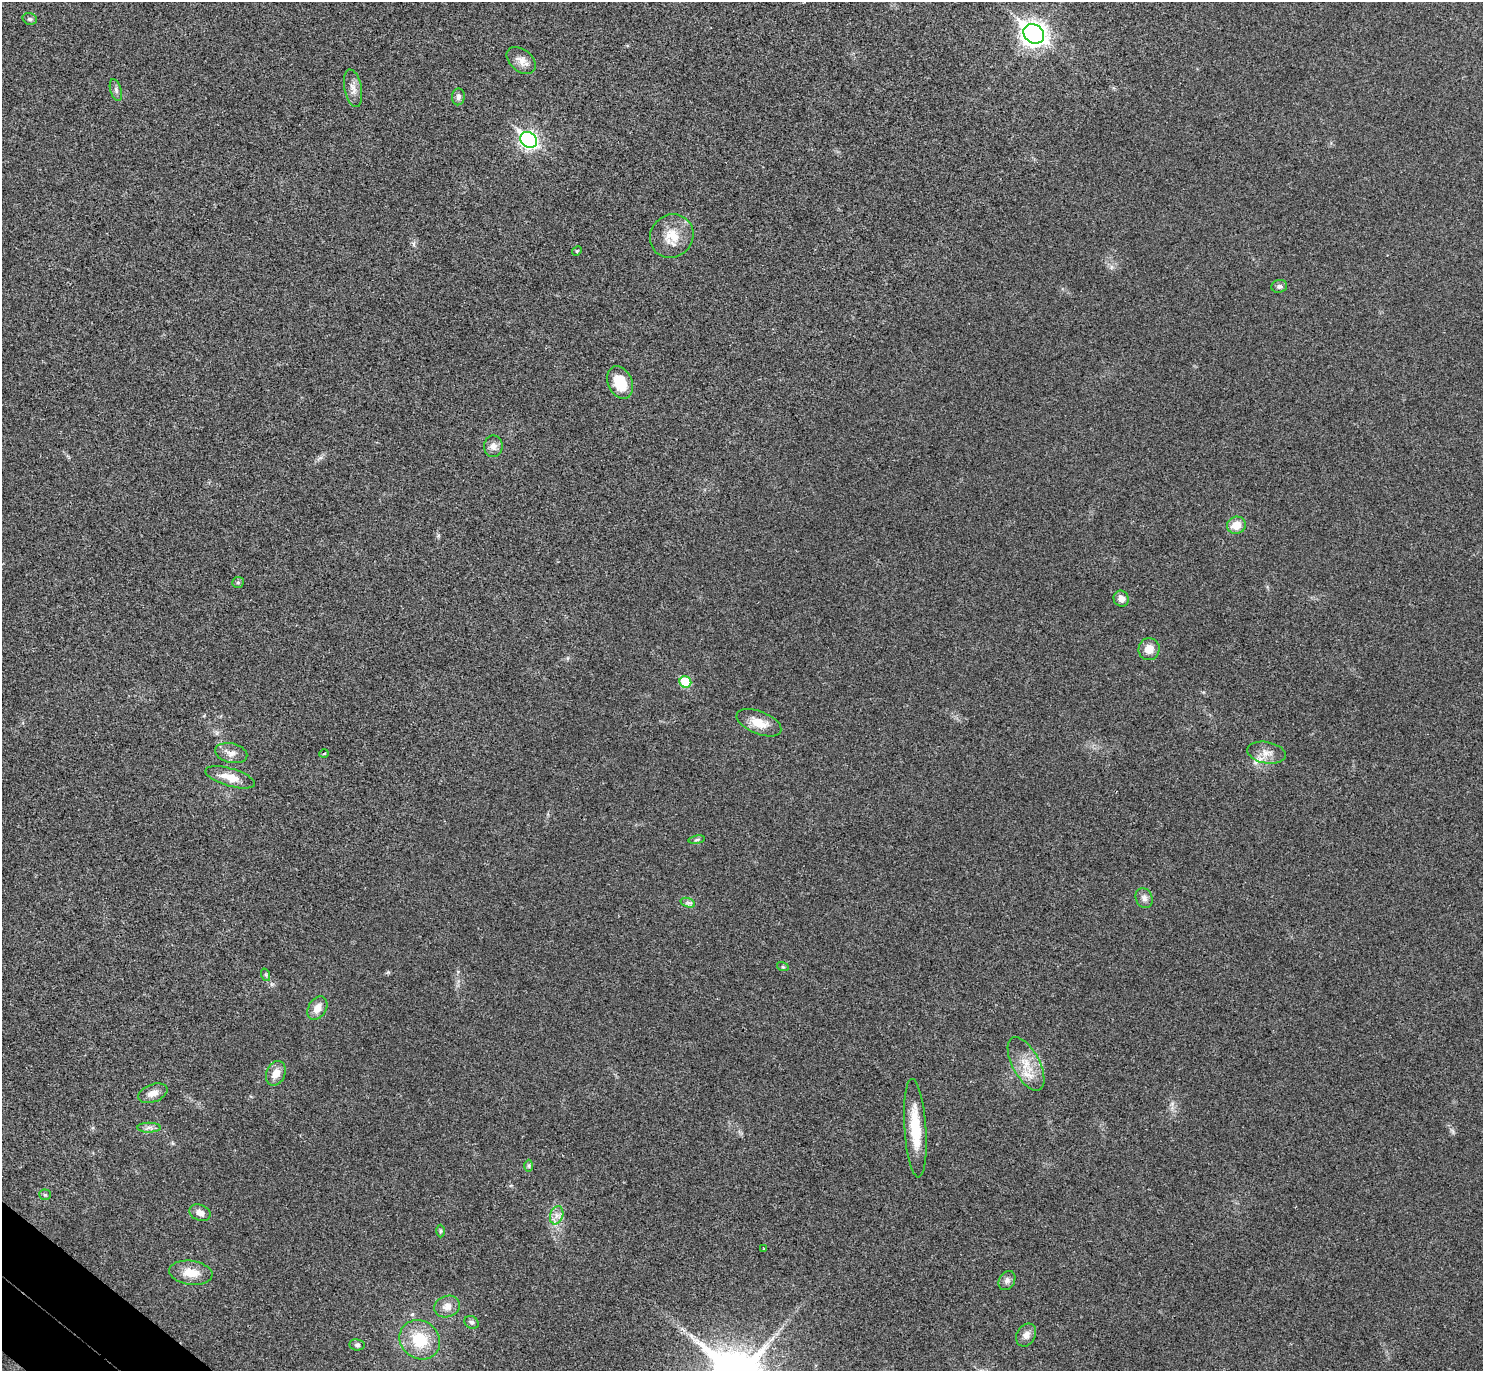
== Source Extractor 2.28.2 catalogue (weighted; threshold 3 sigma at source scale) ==
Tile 7 of 4 x 4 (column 3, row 2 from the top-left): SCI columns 3002-4482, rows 2937-4305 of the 6006 x 6014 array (HDU 1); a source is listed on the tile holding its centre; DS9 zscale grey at full resolution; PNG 1485 x 1373 px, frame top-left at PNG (2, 2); each listed source drawn as its Kron ellipse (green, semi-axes under 4 px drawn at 4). Shown black and unused: <1% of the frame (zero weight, under 3 of 4 exposures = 6% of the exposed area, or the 3 px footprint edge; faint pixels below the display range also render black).
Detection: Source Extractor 2.28.2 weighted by HDU 2 'WHT'; one run over the whole footprint, this tile lists its part. Background 0.0286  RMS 0.0055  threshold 0.0246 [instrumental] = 3 sigma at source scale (4.5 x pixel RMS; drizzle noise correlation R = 1.50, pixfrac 1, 0.05/0.05 arcsec/px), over >= 5 px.
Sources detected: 47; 1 inside a brighter listed object's ellipse — not listed separately; the other 46 listed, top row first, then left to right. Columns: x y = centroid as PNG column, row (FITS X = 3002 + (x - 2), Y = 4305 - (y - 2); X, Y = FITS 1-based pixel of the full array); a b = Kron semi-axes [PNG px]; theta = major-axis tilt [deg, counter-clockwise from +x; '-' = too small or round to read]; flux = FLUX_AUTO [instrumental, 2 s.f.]
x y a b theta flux
30 19 7 5 -16 1.1
1034 34 11 9 -38 400
521 60 16 11 -39 4.5
353 88 19 8 -79 4
116 90 11 5 -73 1.7
458 97 8 6 85 1.8
529 140 9 7 -40 170
672 236 22 21 - 12
577 251 5 4 - 0.78
1279 286 8 6 14 1.6
620 383 17 12 -67 14
493 446 11 9 89 3.6
1236 525 9 8 - 7.3
238 582 6 5 - 0.92
1121 599 8 7 - 3.3
1149 649 11 10 - 6
685 682 6 5 - 21
759 723 24 11 -22 8.6
231 753 16 9 -12 4.3
1266 753 19 10 -10 5.3
324 754 4 3 - 0.54
230 777 25 9 -16 9
697 840 8 4 9 0.97
1144 898 10 8 -64 2.6
688 903 7 4 -18 1.4
783 967 6 4 -18 0.65
266 975 6 4 -72 0.78
317 1008 13 9 59 5.4
1026 1064 29 13 -62 12
276 1073 13 9 67 5.2
153 1093 15 9 21 4.6
149 1128 11 5 0 2.1
915 1128 49 11 -86 20
529 1166 6 4 -90 0.93
45 1195 6 5 - 0.92
200 1213 11 8 -22 3.6
557 1215 9 6 73 2.9
440 1231 6 4 89 0.89
764 1249 4 2 - 0.43
191 1273 22 12 -8 9.3
1007 1281 10 7 60 2.3
447 1306 13 10 16 4.4
471 1322 7 6 - 1.5
1026 1335 12 9 59 3.3
420 1340 21 19 -38 20
357 1345 7 5 -8 1.4